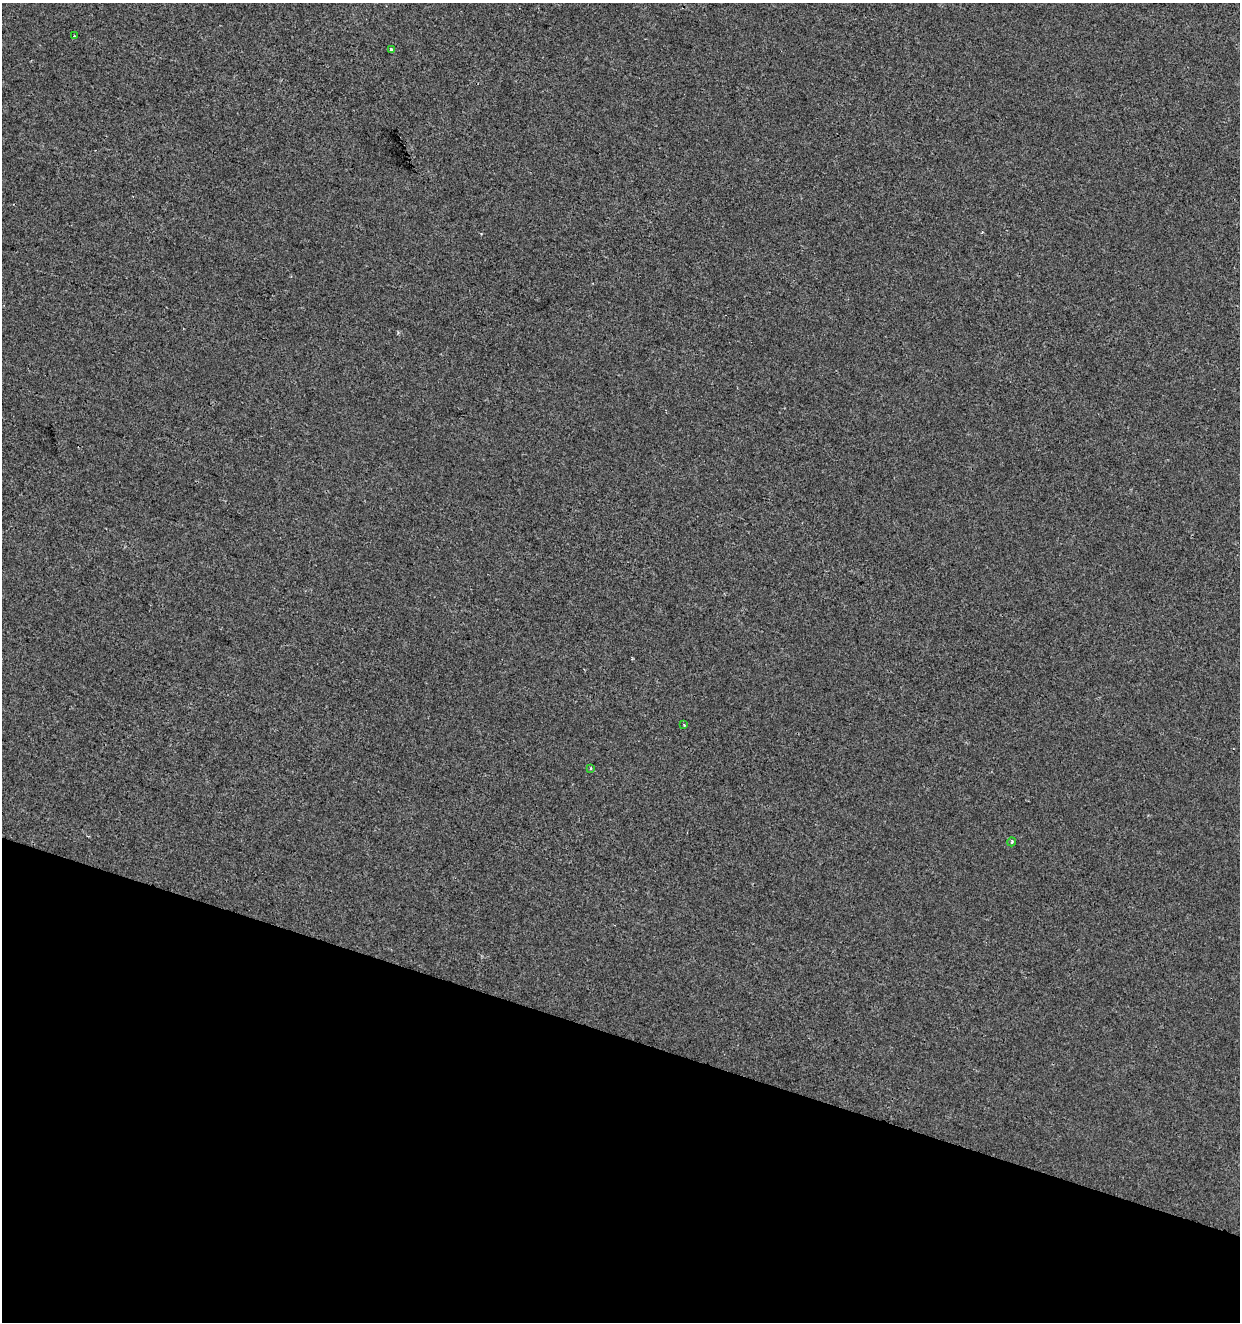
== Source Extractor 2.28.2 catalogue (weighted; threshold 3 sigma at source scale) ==
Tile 15 of 4 x 4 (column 3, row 4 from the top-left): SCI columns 2696-3933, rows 8-1327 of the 5452 x 5285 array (HDU 1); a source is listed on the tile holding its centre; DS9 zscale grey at full resolution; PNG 1242 x 1324 px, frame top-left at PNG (2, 3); each listed source drawn as its Kron ellipse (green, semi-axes under 4 px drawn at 4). Shown black and unused: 22% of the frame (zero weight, under 2 of 3 exposures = <1% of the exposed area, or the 3 px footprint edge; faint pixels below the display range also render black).
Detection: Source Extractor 2.28.2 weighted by HDU 2 'WHT'; one run over the whole footprint, this tile lists its part. Background -3.79e-04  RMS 0.0041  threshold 0.0187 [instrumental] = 3 sigma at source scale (4.5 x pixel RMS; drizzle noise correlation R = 1.50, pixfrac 1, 0.0396/0.0396 arcsec/px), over >= 5 px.
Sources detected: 6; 1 cosmic-ray / hot-pixel residue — neither listed nor drawn; the other 5 listed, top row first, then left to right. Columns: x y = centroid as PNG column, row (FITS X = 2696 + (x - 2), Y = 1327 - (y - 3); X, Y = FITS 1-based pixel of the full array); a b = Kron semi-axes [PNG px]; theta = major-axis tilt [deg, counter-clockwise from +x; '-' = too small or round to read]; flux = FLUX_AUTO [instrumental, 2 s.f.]
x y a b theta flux
75 36 3 2 - 0.36
391 49 4 3 - 0.84
684 725 3 2 - 0.34
591 768 4 2 - 0.42
1011 842 5 3 - 0.76